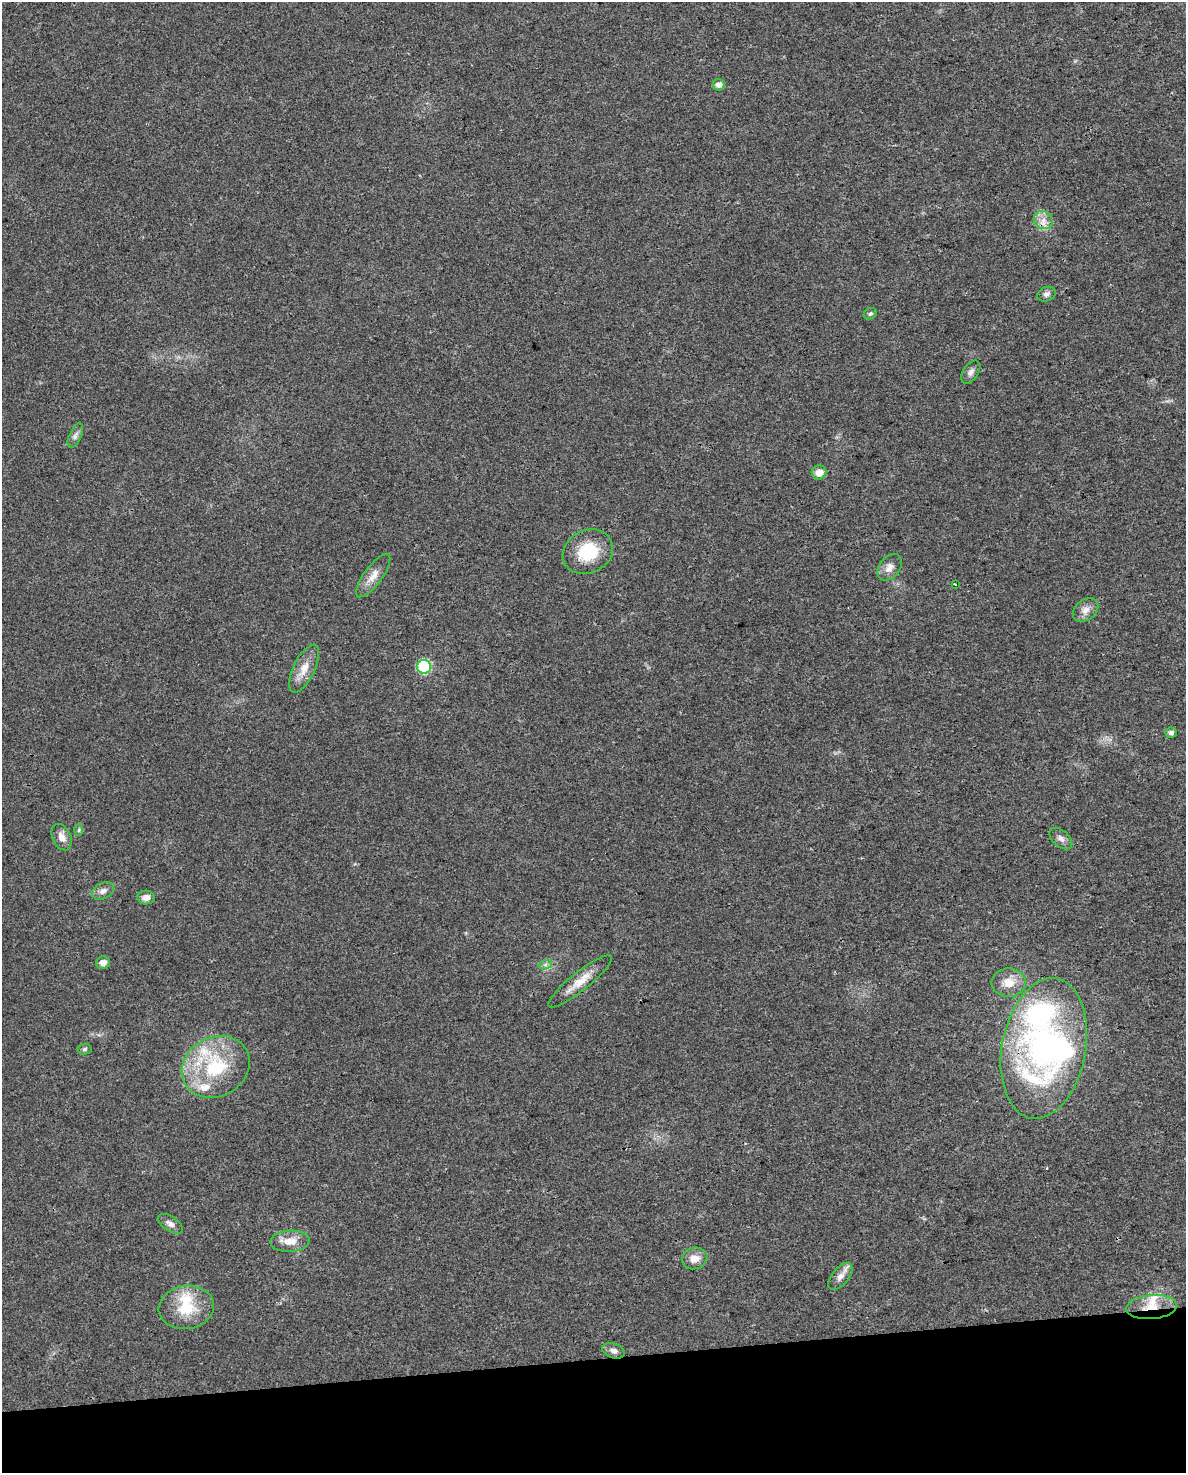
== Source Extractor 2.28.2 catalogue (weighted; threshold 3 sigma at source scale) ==
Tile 10 of 4 x 3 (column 2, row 3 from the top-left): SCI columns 1185-2368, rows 21-1491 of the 4736 x 4497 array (HDU 1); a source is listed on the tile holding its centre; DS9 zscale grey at full resolution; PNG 1188 x 1475 px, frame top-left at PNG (2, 2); each listed source drawn as its Kron ellipse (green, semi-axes under 4 px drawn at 4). Shown black and unused: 8% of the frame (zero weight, under 3 of 4 exposures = <1% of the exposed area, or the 3 px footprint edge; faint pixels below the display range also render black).
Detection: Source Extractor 2.28.2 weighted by HDU 2 'WHT'; one run over the whole footprint, this tile lists its part. Background 0.0232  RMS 0.003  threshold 0.0136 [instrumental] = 3 sigma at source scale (4.5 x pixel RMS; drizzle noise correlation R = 1.50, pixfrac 1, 0.0396/0.0396 arcsec/px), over >= 5 px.
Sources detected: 40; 2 inside a brighter object's white glare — neither listed nor drawn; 4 inside a brighter listed object's ellipse — not listed separately; the other 34 listed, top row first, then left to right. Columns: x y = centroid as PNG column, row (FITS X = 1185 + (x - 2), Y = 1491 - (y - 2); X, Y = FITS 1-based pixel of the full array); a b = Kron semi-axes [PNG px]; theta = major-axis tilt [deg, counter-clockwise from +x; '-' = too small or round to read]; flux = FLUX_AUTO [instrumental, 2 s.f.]
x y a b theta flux
719 85 6 6 - 1.7
1043 220 10 8 -36 2.4
1046 294 10 7 21 1.2
870 314 7 5 26 0.67
971 372 13 7 57 1.4
75 436 13 6 65 1.2
819 473 7 7 - 2.7
588 552 26 21 26 13
890 567 15 10 52 2.4
373 576 26 9 54 3.4
955 584 3 2 - 0.25
1086 610 14 10 37 2.3
424 667 7 7 - 22
304 669 26 10 64 4.5
1171 733 5 5 - 0.99
79 830 6 4 88 0.49
62 837 14 9 -65 2.5
1061 838 13 8 -42 1.5
103 891 12 8 26 1.6
146 897 9 7 3 2
103 963 7 6 - 1.9
545 965 7 4 19 0.73
580 981 40 9 39 5.3
1009 983 17 14 0 4.6
1044 1048 71 42 79 97
84 1049 7 5 3 0.63
216 1067 35 29 29 23
170 1224 14 7 -33 1.7
290 1241 20 10 2 4.2
695 1258 13 10 12 3.2
840 1276 16 8 51 2.5
186 1307 28 21 8 11
1151 1307 25 12 5 6.3
614 1351 11 7 -20 1.6
Overlapping masked pixels (flux is a lower limit): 3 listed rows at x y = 1043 220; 1044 1048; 1151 1307